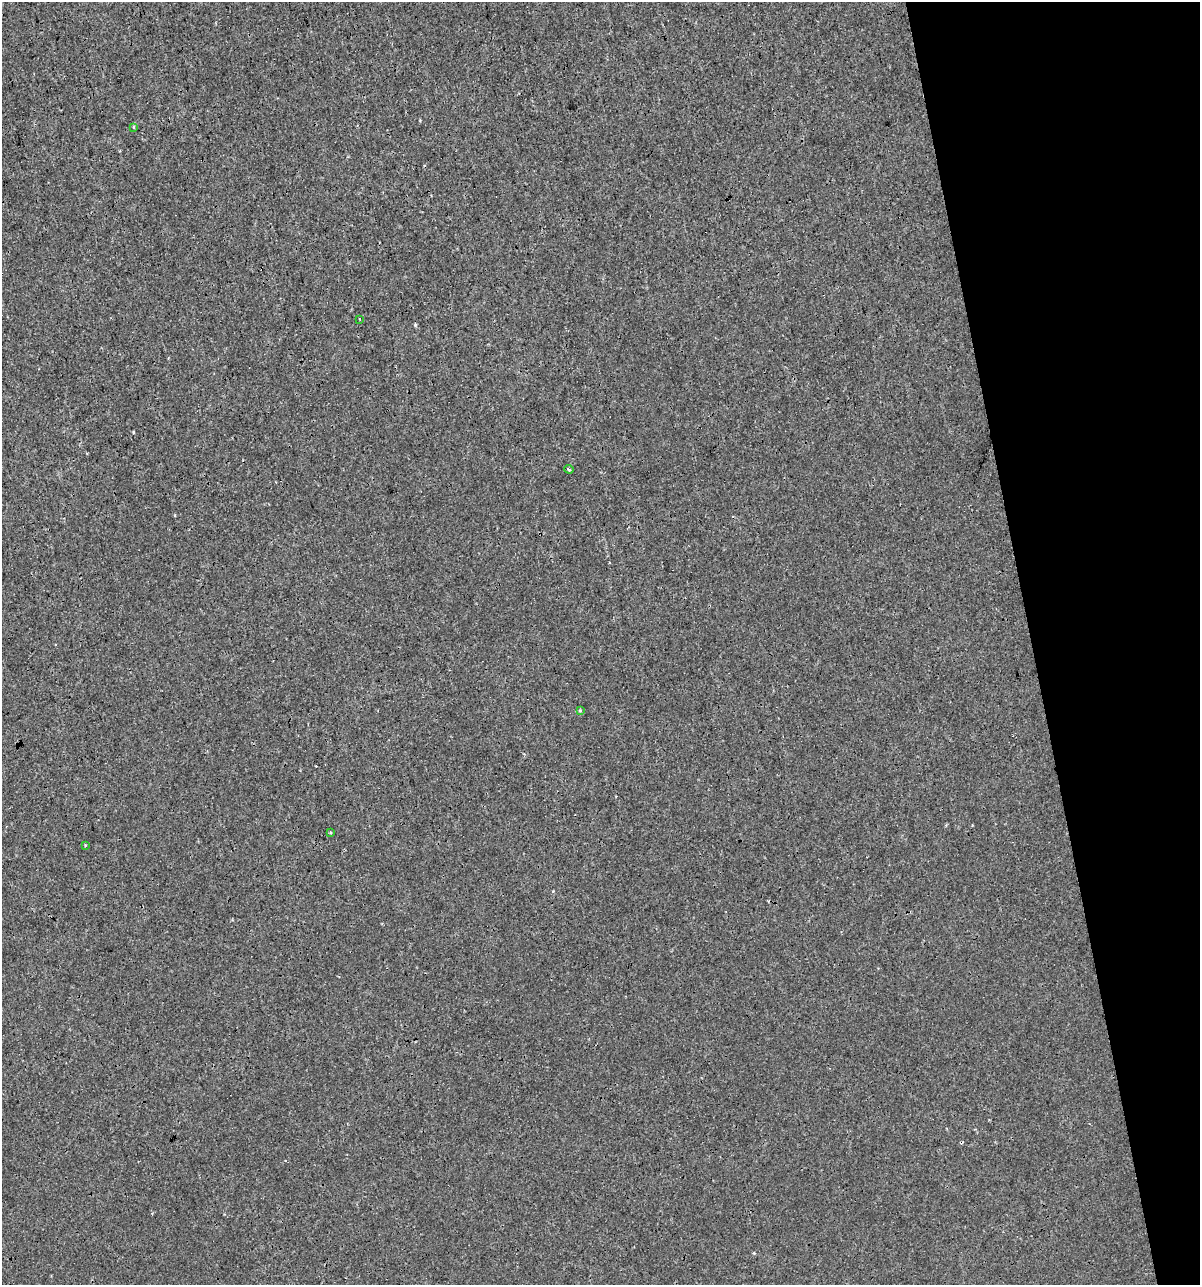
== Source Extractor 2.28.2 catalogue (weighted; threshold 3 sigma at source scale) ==
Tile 12 of 4 x 4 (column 4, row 3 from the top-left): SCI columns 3638-4835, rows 1284-2566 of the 4930 x 5132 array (HDU 1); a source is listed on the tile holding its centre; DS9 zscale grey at full resolution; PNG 1202 x 1287 px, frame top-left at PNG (2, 2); each listed source drawn as its Kron ellipse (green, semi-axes under 4 px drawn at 4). Shown black and unused: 14% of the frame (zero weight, under 3 of 4 exposures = <1% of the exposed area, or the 3 px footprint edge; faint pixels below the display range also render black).
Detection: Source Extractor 2.28.2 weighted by HDU 2 'WHT'; one run over the whole footprint, this tile lists its part. Background 1.50e-04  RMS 0.0017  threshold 0.00779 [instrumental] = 3 sigma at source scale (4.5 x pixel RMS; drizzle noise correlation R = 1.50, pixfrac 1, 0.0396/0.0396 arcsec/px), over >= 5 px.
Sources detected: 7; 1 cosmic-ray / hot-pixel residue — neither listed nor drawn; the other 6 listed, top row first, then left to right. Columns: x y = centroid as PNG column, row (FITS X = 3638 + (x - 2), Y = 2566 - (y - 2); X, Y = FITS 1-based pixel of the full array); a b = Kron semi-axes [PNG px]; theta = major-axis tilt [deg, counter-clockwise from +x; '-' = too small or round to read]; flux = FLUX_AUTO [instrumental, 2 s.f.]
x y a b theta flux
134 128 3 3 - 0.32
360 319 3 2 - 0.23
569 469 5 3 - 0.25
580 711 3 3 - 0.37
330 832 4 3 - 0.24
85 845 3 3 - 0.17